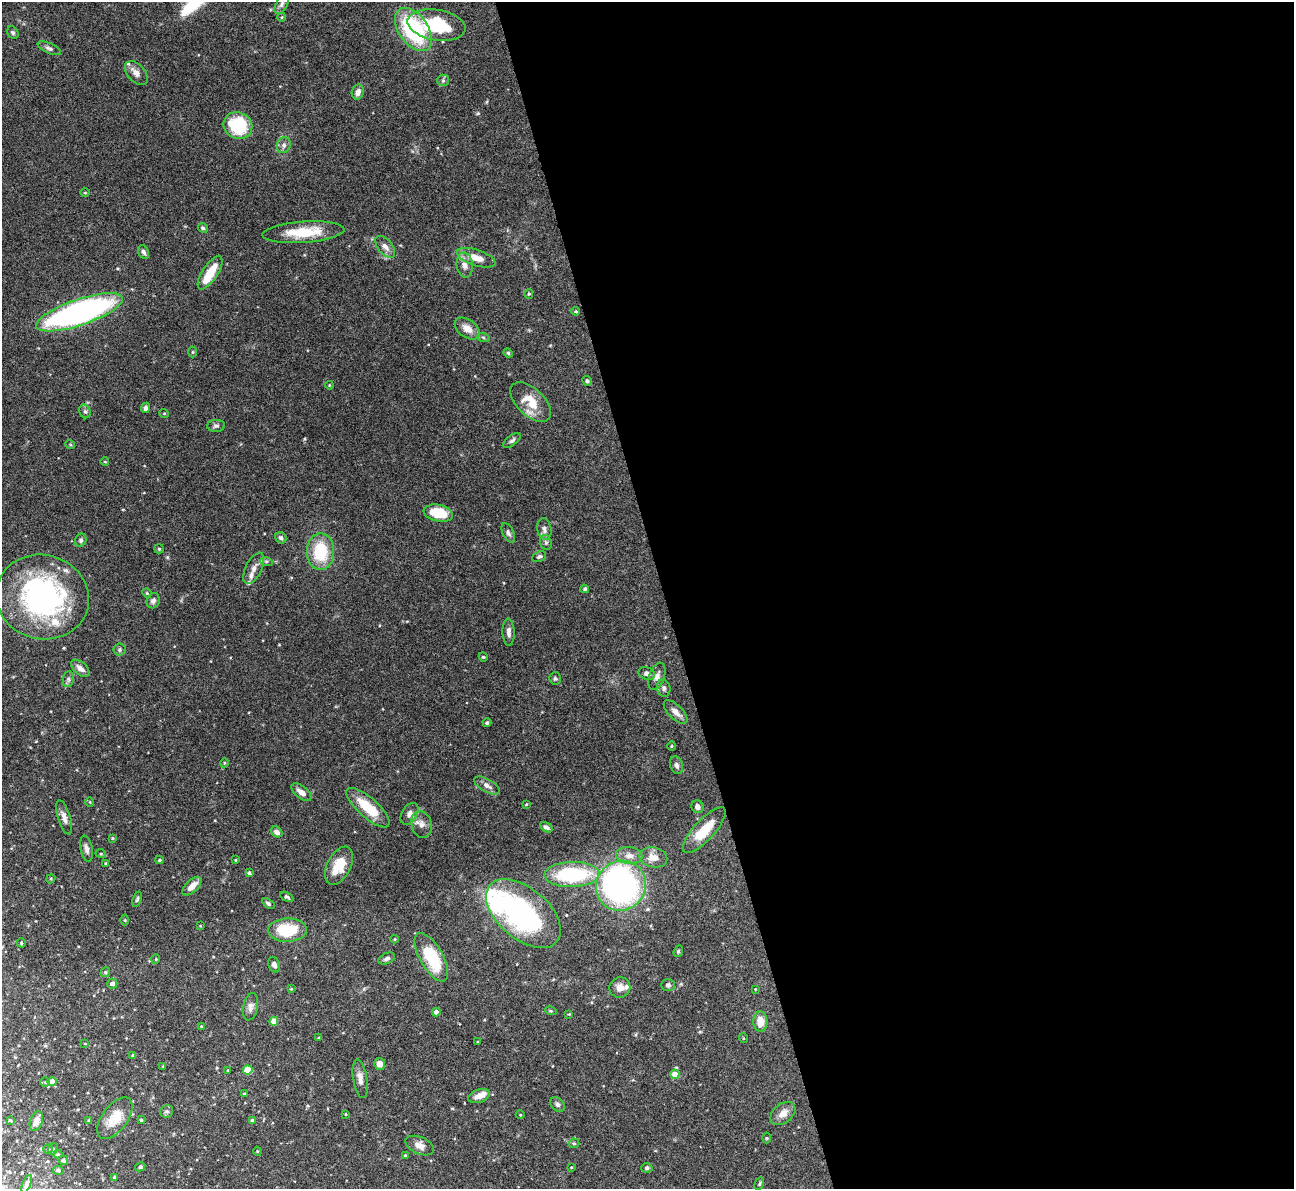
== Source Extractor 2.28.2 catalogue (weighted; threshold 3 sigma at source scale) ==
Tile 8 of 4 x 4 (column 4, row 2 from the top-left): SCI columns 3881-5172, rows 2637-3823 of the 5172 x 5153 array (HDU 1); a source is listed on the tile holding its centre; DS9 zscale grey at full resolution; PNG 1296 x 1191 px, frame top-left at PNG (2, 2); each listed source drawn as its Kron ellipse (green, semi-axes under 4 px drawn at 4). Shown black and unused: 49% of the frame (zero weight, under 4 of 8 exposures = <1% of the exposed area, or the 3 px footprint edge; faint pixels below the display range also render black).
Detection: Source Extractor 2.28.2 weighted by HDU 2 'WHT'; one run over the whole footprint, this tile lists its part. Background 0.0647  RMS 0.0025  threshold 0.0101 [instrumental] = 3 sigma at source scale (4.09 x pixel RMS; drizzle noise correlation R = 1.36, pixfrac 0.8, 0.05/0.05 arcsec/px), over >= 5 px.
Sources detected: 170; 3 inside a brighter object's white glare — neither listed nor drawn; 7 inside a brighter listed object's ellipse — not listed separately; the other 160 listed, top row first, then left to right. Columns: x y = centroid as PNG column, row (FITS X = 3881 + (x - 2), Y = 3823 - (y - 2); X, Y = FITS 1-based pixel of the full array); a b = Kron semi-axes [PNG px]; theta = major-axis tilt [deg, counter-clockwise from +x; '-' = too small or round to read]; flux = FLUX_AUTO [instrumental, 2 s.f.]
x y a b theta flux
282 4 11 5 61 0.74
282 17 4 3 - 0.2
436 25 29 15 -10 13
413 30 24 14 -55 24
13 33 6 5 - 0.41
49 48 12 5 -24 0.67
136 73 14 9 -47 1.4
443 80 6 5 - 0.44
358 92 8 6 74 1.3
238 125 15 13 -29 13
284 145 8 6 67 0.89
85 193 5 3 - 0.2
203 228 5 4 - 0.45
304 232 41 10 4 8.1
385 247 13 7 -50 1.3
143 252 7 5 -63 0.6
476 258 20 8 -18 3.5
465 265 12 8 -83 1.5
210 273 19 7 56 5.5
529 294 4 4 - 0.25
576 311 4 3 - 0.29
79 312 45 13 19 82
467 329 14 9 -35 2
483 337 6 4 -20 0.35
193 352 5 3 - 0.23
508 353 4 4 - 0.32
587 381 5 4 - 0.4
329 385 4 3 - 0.2
531 402 25 13 -43 5.6
145 408 5 4 - 0.73
85 411 7 5 -66 0.55
164 413 5 3 - 0.22
216 426 9 6 3 0.63
512 440 10 5 38 0.6
70 444 5 3 - 0.22
105 462 4 3 - 0.19
438 513 15 8 -12 7.1
544 529 11 7 -78 1
508 533 10 5 -64 0.69
281 538 6 5 - 0.64
81 540 7 5 67 0.51
546 542 8 6 -69 0.55
159 549 5 4 - 0.26
320 552 18 13 90 10
539 557 7 5 25 0.43
266 561 6 4 -18 0.36
254 568 17 8 64 1.5
585 589 4 3 - 0.36
147 593 5 4 - 0.25
42 597 47 42 -16 53
153 601 8 6 66 0.74
509 632 14 6 -88 1
120 650 6 6 - 0.48
483 657 4 4 - 0.25
80 668 11 6 -40 1.4
647 674 8 6 -22 0.86
657 676 14 7 71 1.3
555 678 6 6 - 0.42
68 679 8 5 83 0.61
664 688 8 6 -78 0.68
676 712 15 7 -44 1.5
487 723 4 4 - 0.41
671 746 4 3 - 0.19
224 763 4 3 - 0.2
676 765 9 6 -70 0.75
487 785 14 6 -30 1.2
301 792 12 6 -39 1.6
90 802 5 3 - 0.19
526 804 4 3 - 0.19
698 807 7 6 - 0.78
368 808 27 10 -42 7.4
409 814 12 8 59 1.1
64 817 18 6 -73 1.4
421 824 13 10 -74 1.6
546 827 7 4 -30 0.7
704 830 30 10 47 6.2
277 832 6 5 - 1.1
112 838 4 3 - 0.25
86 849 13 6 -79 0.96
101 854 5 3 - 0.22
629 856 13 8 -5 1.7
653 857 14 10 -12 2.4
159 860 4 4 - 0.26
235 860 3 3 - 0.19
106 863 3 3 - 0.26
339 866 20 12 63 5.7
249 873 3 3 - 0.54
572 874 27 12 2 20
51 879 4 4 - 0.25
192 886 12 6 43 2.4
621 886 25 24 - 56
287 897 7 4 -28 0.5
137 899 8 4 71 0.41
268 903 7 4 -35 0.49
523 913 44 25 -40 45
125 920 5 3 - 0.21
200 926 4 2 - 0.16
288 930 19 11 1 11
395 939 4 3 - 0.2
21 943 5 4 - 0.23
678 951 6 4 69 0.32
431 957 27 11 -60 12
387 958 9 5 24 0.7
156 959 5 3 - 0.21
274 965 8 5 -68 0.81
105 972 5 4 - 0.3
112 984 5 5 - 0.94
668 985 7 6 - 0.51
620 987 10 10 - 1.8
291 989 4 3 - 0.2
755 989 4 3 - 0.16
250 1007 14 7 78 1.1
551 1011 6 3 -17 0.24
436 1012 4 4 - 1
569 1014 3 3 - 0.18
274 1021 4 4 - 3.1
760 1022 10 7 -88 3
201 1026 3 3 - 0.18
319 1038 3 3 - 0.29
743 1038 5 3 - 0.19
478 1042 3 3 - 0.21
85 1044 4 2 - 0.16
133 1055 4 3 - 0.24
380 1064 6 5 - 1.5
163 1066 4 4 - 0.19
228 1070 3 3 - 0.2
248 1070 5 4 - 6.7
675 1074 4 4 - 2.8
360 1079 19 7 -80 1.6
45 1082 5 5 - 0.34
52 1082 4 4 - 2.4
244 1094 4 4 - 0.31
479 1096 11 6 18 2
557 1104 8 6 -45 0.6
167 1111 7 6 - 0.59
783 1113 14 9 39 2.1
346 1114 4 3 - 0.17
520 1115 4 3 - 0.2
115 1118 24 12 54 4.6
10 1120 4 4 - 0.27
89 1120 4 4 - 0.2
141 1120 3 3 - 0.32
252 1120 4 3 - 0.33
36 1121 10 6 71 1.7
766 1138 5 3 - 0.2
574 1143 5 5 - 0.31
420 1146 15 8 -23 1.8
48 1149 4 4 - 0.25
53 1149 6 4 67 0.36
257 1151 4 3 - 0.21
58 1154 4 4 - 0.21
405 1155 4 3 - 0.22
64 1160 4 4 - 0.46
140 1167 5 4 - 0.45
571 1167 3 3 - 0.18
647 1168 5 4 - 0.43
58 1170 5 4 - 0.51
115 1177 3 3 - 0.52
27 1184 9 4 68 0.62
759 1184 6 3 61 0.3
Isophote crosses this tile's border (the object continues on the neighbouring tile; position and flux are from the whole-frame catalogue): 1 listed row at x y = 79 312